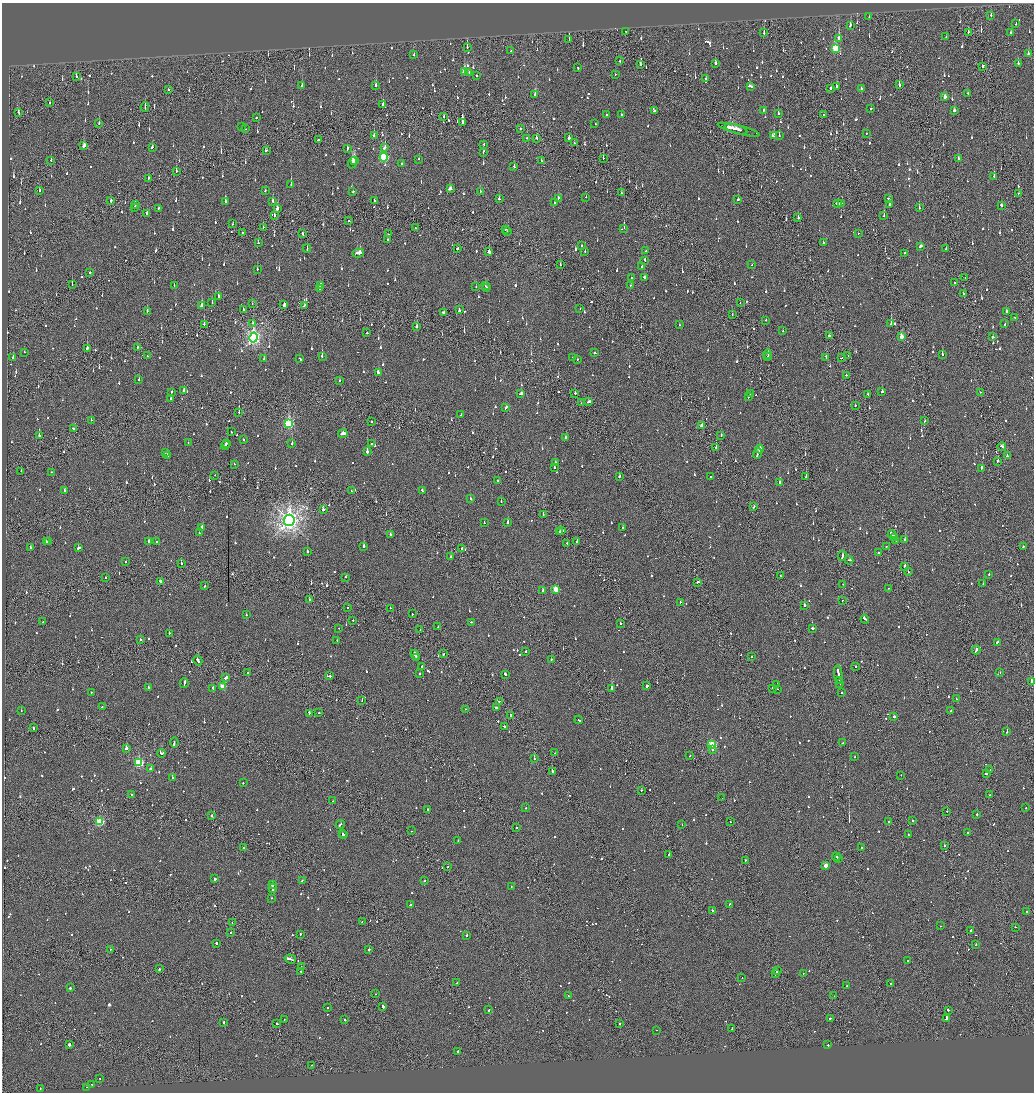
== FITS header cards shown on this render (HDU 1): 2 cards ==
NAXIS1  =                 2064
NAXIS2  =                 2180

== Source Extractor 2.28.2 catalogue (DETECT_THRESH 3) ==
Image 2064 x 2180 px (HDU 1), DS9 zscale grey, zoomed out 1/2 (1 PNG px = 2 x 2 image px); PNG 1036 x 1094 px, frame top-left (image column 1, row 2179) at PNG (2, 3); each listed source drawn as its Kron ellipse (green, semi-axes under 4 px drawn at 4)
Background -0.105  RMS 0.067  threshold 0.2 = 3 sigma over >= 5 px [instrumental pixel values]
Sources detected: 1512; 72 cannot appear on this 1/2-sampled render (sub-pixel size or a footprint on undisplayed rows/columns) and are neither listed nor drawn; of the other 1440, the 500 brightest by FLUX_AUTO listed and drawn (940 fainter detections omitted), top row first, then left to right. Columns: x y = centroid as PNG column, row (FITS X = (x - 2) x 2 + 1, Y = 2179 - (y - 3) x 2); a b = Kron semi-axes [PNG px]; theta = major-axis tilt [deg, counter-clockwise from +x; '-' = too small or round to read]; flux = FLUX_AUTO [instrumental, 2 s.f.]
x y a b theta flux
991 15 2 2 - 120
869 16 2 1 - 64
1016 23 2 2 - 100
850 25 3 2 - 96
626 31 2 2 - 95
968 32 3 2 - 83
764 33 2 2 - 94
1011 33 3 2 - 73
946 36 2 2 - 61
839 38 3 2 - 690
569 39 2 1 - 200
467 47 3 2 - 98
835 49 4 3 - 730
511 51 2 2 - 63
1028 54 3 2 - 74
414 55 2 2 - 55
620 61 2 2 - 130
715 63 3 2 - 300
1018 63 2 2 - 140
640 65 3 2 - 81
983 66 3 1 - 120
578 68 3 2 - 84
464 71 4 3 - 360
469 72 2 2 - 98
615 74 2 1 - 120
476 75 2 2 - 140
76 76 3 1 - 83
706 78 2 2 - 120
302 85 3 2 - 110
376 85 2 2 - 590
899 85 3 2 - 240
750 86 4 2 - 220
836 87 3 2 - 160
831 88 3 2 - 58
168 89 2 2 - 200
861 89 2 2 - 120
968 93 3 2 - 180
535 94 2 2 - 420
945 96 3 3 - 73
50 103 2 2 - 56
383 105 2 2 - 180
145 107 4 1 - 140
871 109 2 2 - 160
764 110 2 2 - 55
954 110 3 2 - 110
654 111 2 2 - 77
18 113 3 2 - 65
778 113 2 2 - 87
621 114 2 2 - 54
606 115 2 2 - 89
824 115 2 1 - 120
256 117 2 2 - 62
444 117 2 2 - 140
99 123 2 2 - 55
463 123 2 2 - 3900
595 123 3 2 - 71
242 127 2 2 - 83
245 129 2 1 - 69
520 129 2 2 - 240
736 129 12 2 -16 1500
739 130 22 2 -15 1200
866 133 2 2 - 55
374 136 2 2 - 100
774 136 3 2 - 150
779 136 2 2 - 77
527 138 3 2 - 60
536 138 2 2 - 82
569 138 2 2 - 3100
319 140 3 2 - 1100
574 143 2 2 - 56
484 144 2 1 - 68
84 146 3 3 - 140
152 147 3 2 - 60
347 148 3 2 - 190
385 148 3 2 - 190
266 150 3 2 - 110
483 152 3 2 - 100
384 157 4 3 - 1100
603 158 3 1 - 71
958 158 2 2 - 100
419 159 2 2 - 90
51 160 2 2 - 81
355 161 3 2 - 550
541 161 2 1 - 160
352 163 6 2 69 640
402 164 2 2 - 160
514 167 3 2 - 71
176 171 3 1 - 240
994 176 2 1 - 180
148 178 3 2 - 100
291 184 2 2 - 290
450 189 3 2 - 170
39 191 3 1 - 320
265 191 2 2 - 68
480 191 2 2 - 150
353 192 2 2 - 200
621 193 2 2 - 93
1019 193 2 2 - 180
586 197 2 2 - 54
558 198 4 2 - 160
888 198 2 2 - 63
499 199 2 2 - 110
374 200 3 2 - 120
738 200 2 2 - 160
111 201 2 2 - 130
273 201 2 2 - 480
225 202 3 2 - 220
555 203 2 2 - 83
837 203 4 2 - 240
842 203 4 1 - 140
889 204 2 2 - 68
136 205 3 1 - 89
1001 205 3 2 - 58
135 207 2 2 - 120
158 208 2 2 - 60
919 208 3 1 - 350
277 209 3 2 - 190
147 213 3 2 - 67
884 215 3 2 - 110
274 216 3 2 - 170
798 217 3 2 - 91
349 220 2 1 - 72
233 224 2 2 - 57
263 227 2 2 - 100
415 228 2 1 - 72
624 228 3 1 - 140
505 229 2 2 - 77
508 231 3 2 - 88
242 232 2 1 - 59
858 233 2 1 - 94
303 234 3 2 - 150
389 234 2 2 - 53
388 240 3 2 - 85
258 243 2 2 - 67
823 243 2 2 - 140
582 246 2 2 - 58
920 246 3 2 - 110
307 248 4 2 - 180
946 248 2 1 - 100
458 249 3 2 - 62
646 251 2 2 - 130
489 252 3 2 - 940
585 252 2 2 - 72
358 253 6 2 12 230
905 253 2 2 - 64
645 260 2 2 - 58
560 265 2 2 - 81
752 265 2 1 - 110
642 266 2 2 - 340
257 269 2 2 - 140
90 272 2 2 - 190
644 277 3 2 - 130
965 277 2 1 - 150
631 278 2 2 - 100
954 283 2 1 - 92
72 284 2 1 - 130
320 285 4 2 - 210
631 285 2 2 - 78
174 286 2 2 - 56
485 286 3 2 - 180
476 287 2 2 - 66
320 288 2 2 - 92
486 288 2 2 - 99
963 294 2 1 - 160
218 296 2 2 - 230
212 303 2 2 - 57
740 303 2 1 - 74
252 304 2 2 - 61
284 305 3 2 - 270
304 305 4 2 - 81
201 306 2 2 - 330
459 309 3 2 - 100
580 309 2 2 - 64
243 310 3 2 - 93
147 311 2 2 - 100
1007 311 2 2 - 130
443 313 2 2 - 63
732 315 2 1 - 120
1015 318 2 2 - 57
766 320 2 2 - 74
253 323 2 2 - 72
204 324 3 1 - 330
891 324 2 2 - 320
1005 324 2 2 - 170
679 325 2 2 - 72
417 327 2 2 - 150
783 331 2 2 - 74
367 333 2 2 - 66
829 336 3 2 - 86
902 336 3 2 - 170
253 337 5 4 - 3900
993 337 3 2 - 130
137 347 2 1 - 140
87 348 3 2 - 240
24 352 2 2 - 63
595 353 3 2 - 270
768 354 5 1 - 170
942 354 2 2 - 110
848 355 2 2 - 64
147 356 2 2 - 74
322 356 2 2 - 210
768 356 2 2 - 260
573 357 2 2 - 100
826 357 3 2 - 210
842 357 3 1 - 170
13 358 2 2 - 230
264 359 2 2 - 110
300 359 3 2 - 110
577 359 2 2 - 87
378 372 3 2 - 150
846 375 2 2 - 170
139 380 2 2 - 61
340 381 2 2 - 59
184 390 2 2 - 67
882 391 2 2 - 140
172 392 2 2 - 81
980 392 2 2 - 82
575 393 2 2 - 86
521 394 3 2 - 130
750 394 2 2 - 57
868 394 2 1 - 57
749 397 2 2 - 190
171 399 2 2 - 80
589 401 3 2 - 450
581 403 2 1 - 74
855 405 2 1 - 99
506 407 4 2 - 100
239 412 3 2 - 100
461 415 2 2 - 60
91 420 2 1 - 67
924 421 2 1 - 92
371 422 2 2 - 75
288 424 4 3 - 1300
702 426 3 3 - 170
73 429 3 2 - 110
231 432 2 2 - 66
343 433 5 2 - 190
721 435 3 2 - 57
39 436 2 2 - 170
565 438 2 2 - 420
244 440 2 1 - 82
188 443 2 2 - 61
227 443 3 2 - 160
292 444 2 2 - 170
371 444 2 2 - 130
225 445 4 2 - 270
1002 446 4 2 - 180
716 447 2 2 - 160
760 449 4 2 - 180
367 452 3 2 - 1400
165 453 2 2 - 69
757 454 5 2 - 330
167 456 2 2 - 140
1007 456 2 2 - 90
998 461 2 2 - 260
555 463 2 2 - 210
234 464 2 2 - 61
554 468 2 2 - 240
982 468 3 2 - 330
21 471 2 1 - 100
51 472 2 1 - 120
215 475 2 1 - 62
710 476 2 2 - 59
619 477 2 2 - 81
806 477 2 1 - 160
498 480 2 2 - 110
779 482 2 2 - 210
64 490 2 2 - 190
352 491 4 2 - 540
422 491 2 2 - 270
470 498 3 2 - 85
501 501 2 2 - 60
754 507 3 2 - 110
323 510 2 2 - 250
543 514 2 2 - 74
289 520 5 5 - 9200
484 523 2 2 - 56
508 523 2 2 - 340
201 527 3 2 - 120
623 528 2 2 - 53
562 531 4 2 - 610
199 532 2 2 - 72
559 532 2 1 - 220
390 534 2 2 - 73
892 535 4 2 - 310
894 537 4 2 - 180
905 539 2 2 - 72
896 540 3 1 - 140
49 541 2 2 - 120
148 541 2 2 - 79
577 541 2 2 - 100
46 542 4 2 - 140
156 542 2 2 - 65
567 543 2 2 - 64
364 546 2 2 - 370
886 547 2 2 - 54
1023 547 2 2 - 65
30 548 2 2 - 220
79 548 3 2 - 230
462 548 2 2 - 140
307 552 2 2 - 100
879 552 2 2 - 130
842 556 5 2 - 200
451 557 3 2 - 77
849 560 4 2 - 110
126 561 2 2 - 98
181 564 2 2 - 120
905 566 3 2 - 160
908 571 3 1 - 71
989 574 2 2 - 75
780 576 2 2 - 69
106 577 2 2 - 60
345 577 2 2 - 61
161 582 4 2 - 160
698 582 3 2 - 110
843 584 2 1 - 54
983 584 2 2 - 82
205 586 2 2 - 88
888 588 2 2 - 95
555 589 3 3 - 340
543 590 2 2 - 220
309 600 2 2 - 74
842 601 2 1 - 200
680 602 2 1 - 140
804 605 2 2 - 100
347 607 2 1 - 74
390 608 2 2 - 77
246 614 2 2 - 83
412 614 2 2 - 60
865 619 4 2 - 280
353 620 2 1 - 370
43 622 2 2 - 100
471 622 2 2 - 82
621 623 2 2 - 76
438 627 2 2 - 180
338 628 2 1 - 55
812 628 3 2 - 100
420 629 2 2 - 76
169 633 2 2 - 100
141 640 2 2 - 210
337 640 2 2 - 66
997 642 2 2 - 150
976 650 4 2 - 140
526 652 2 2 - 93
444 654 2 1 - 84
415 655 5 2 - 270
752 657 2 2 - 64
416 658 3 1 - 160
551 659 2 2 - 69
198 660 5 2 - 270
422 666 2 2 - 80
855 666 2 2 - 160
248 673 3 2 - 150
420 673 2 2 - 68
1000 673 2 2 - 76
505 674 3 2 - 140
838 674 9 2 -82 480
330 676 2 2 - 130
226 677 3 2 - 670
839 681 3 1 - 120
1031 681 3 2 - 430
184 683 5 2 - 200
840 683 2 2 - 99
777 685 2 1 - 110
647 686 3 2 - 210
148 687 2 1 - 120
223 687 3 3 - 310
213 688 2 2 - 160
612 688 4 2 - 1800
772 688 2 2 - 91
777 689 2 2 - 86
91 692 2 2 - 62
841 692 2 2 - 88
956 699 2 2 - 57
362 700 2 2 - 54
499 701 2 2 - 160
102 707 2 2 - 55
496 707 3 2 - 84
466 709 2 2 - 57
21 710 2 1 - 74
951 711 2 2 - 54
309 713 2 2 - 130
319 713 2 2 - 87
511 715 4 1 - 230
894 717 2 2 - 140
579 720 4 2 - 160
504 726 2 2 - 93
33 728 3 2 - 82
1007 732 2 2 - 240
174 742 5 2 - 250
843 743 2 2 - 110
712 745 3 3 - 920
127 748 2 2 - 470
713 750 2 2 - 72
161 753 4 2 - 190
555 753 2 1 - 87
690 756 2 2 - 64
855 757 2 2 - 98
534 759 2 2 - 88
139 762 3 3 - 1200
150 768 3 2 - 72
990 770 2 2 - 56
552 771 2 2 - 840
986 774 2 2 - 580
901 775 2 2 - 74
172 778 2 2 - 160
243 783 2 2 - 53
641 790 2 2 - 64
131 795 2 2 - 68
989 795 2 2 - 56
722 798 2 1 - 55
333 801 2 1 - 57
526 808 2 1 - 84
1026 808 2 2 - 100
428 810 2 2 - 69
947 812 2 1 - 110
977 814 2 1 - 270
211 815 2 2 - 150
912 820 2 2 - 63
889 821 3 1 - 99
99 822 3 3 - 850
730 822 2 1 - 72
340 824 4 2 - 140
682 825 2 2 - 59
516 828 2 2 - 80
412 831 2 1 - 84
967 832 2 2 - 66
342 833 2 1 - 54
343 835 2 2 - 56
909 835 2 2 - 88
458 841 2 2 - 220
944 846 2 2 - 150
243 848 2 2 - 62
861 848 3 2 - 95
669 855 2 2 - 64
836 857 4 2 - 240
838 859 2 2 - 85
745 860 2 2 - 200
826 865 3 3 - 190
448 867 2 2 - 55
215 879 2 2 - 110
302 880 2 2 - 58
425 881 3 2 - 65
272 885 3 2 - 140
511 886 2 2 - 78
273 888 5 2 - 200
271 898 2 2 - 55
729 904 2 2 - 98
410 905 2 2 - 74
712 910 2 1 - 280
1026 911 2 2 - 63
362 922 2 2 - 56
232 923 2 1 - 59
941 926 2 2 - 60
1015 927 2 1 - 220
971 930 2 2 - 61
230 932 2 1 - 110
300 934 2 2 - 110
467 935 2 2 - 300
216 943 2 2 - 200
975 944 3 2 - 69
110 949 2 2 - 88
369 949 2 2 - 350
290 959 5 2 - 330
908 961 2 1 - 89
301 967 2 1 - 59
159 969 2 2 - 120
301 971 2 2 - 55
777 971 3 1 - 130
776 973 3 2 - 580
803 973 2 2 - 62
742 978 2 1 - 68
457 983 3 2 - 92
891 983 2 2 - 61
846 986 2 2 - 260
70 988 2 2 - 160
376 994 2 2 - 81
568 996 2 2 - 100
834 996 2 1 - 54
383 1006 2 2 - 2300
327 1008 2 2 - 54
489 1010 2 2 - 140
948 1010 2 2 - 460
830 1018 2 2 - 210
946 1018 4 2 - 250
344 1019 3 2 - 160
284 1020 2 2 - 61
224 1022 2 2 - 180
277 1023 2 2 - 69
619 1024 2 2 - 89
732 1028 3 1 - 110
656 1030 2 2 - 61
69 1045 2 2 - 60
828 1045 2 2 - 130
458 1052 3 2 - 220
312 1065 2 1 - 58
99 1078 2 2 - 70
92 1085 3 2 - 150
87 1087 2 2 - 65
40 1088 2 1 - 72
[940 fainter detections neither listed nor drawn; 72 sub-pixel or undisplayed-footprint detections neither listed nor drawn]